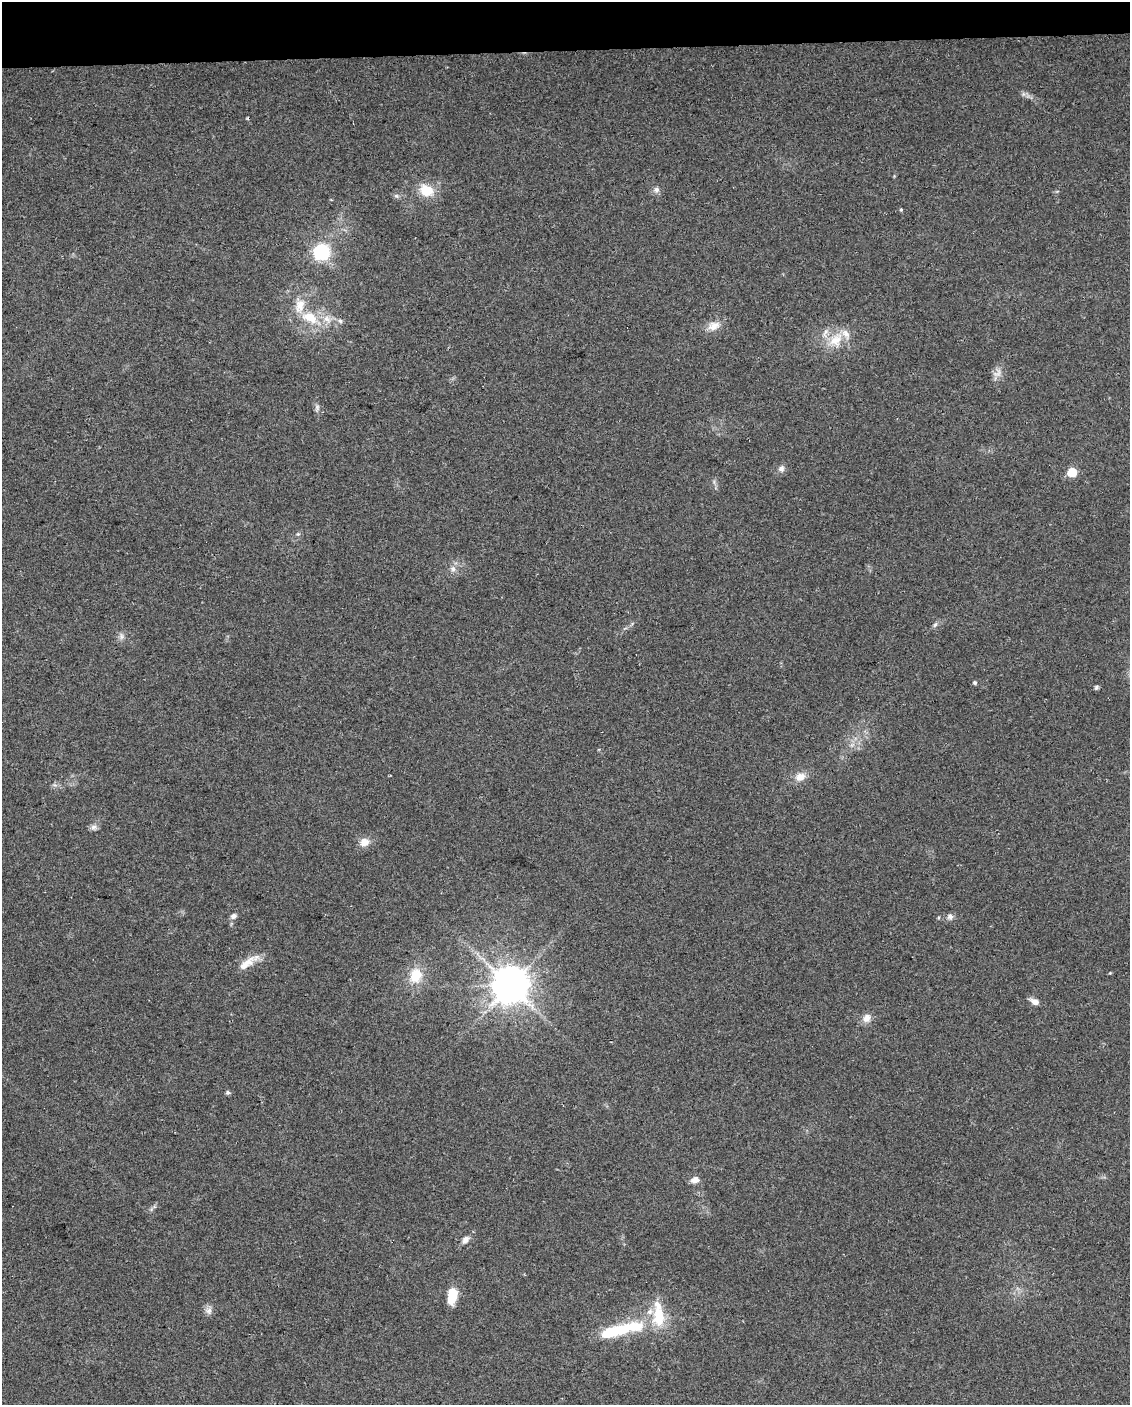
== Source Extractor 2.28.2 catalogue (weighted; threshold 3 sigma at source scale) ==
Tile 3 of 4 x 3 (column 3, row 1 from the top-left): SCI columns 2290-3417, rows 2854-4256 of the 4578 x 4261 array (HDU 1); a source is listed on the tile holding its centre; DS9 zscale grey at full resolution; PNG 1132 x 1407 px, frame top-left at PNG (2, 2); no overlay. Shown black and unused: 3% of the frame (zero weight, under 2 of 3 exposures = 2% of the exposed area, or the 3 px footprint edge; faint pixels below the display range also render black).
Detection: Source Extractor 2.28.2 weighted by HDU 2 'WHT'; one run over the whole footprint, this tile lists its part. Background 0.102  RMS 0.01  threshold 0.045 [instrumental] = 3 sigma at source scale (4.5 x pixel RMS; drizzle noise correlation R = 1.50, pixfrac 1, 0.0396/0.0396 arcsec/px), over >= 5 px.
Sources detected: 43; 1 inside a brighter object's white glare — not listed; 6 inside a brighter listed object's ellipse — not listed separately; the other 36 listed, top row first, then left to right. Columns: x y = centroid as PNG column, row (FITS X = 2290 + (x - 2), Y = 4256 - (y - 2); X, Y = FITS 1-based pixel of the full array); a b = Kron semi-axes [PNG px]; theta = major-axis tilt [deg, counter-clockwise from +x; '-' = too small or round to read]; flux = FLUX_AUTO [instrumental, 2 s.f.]
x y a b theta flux
426 190 16 12 -24 20
656 190 8 7 - 3.5
396 196 7 5 -29 2
901 210 4 3 - 1.2
322 252 6 6 - 250
310 317 21 12 -30 24
340 321 6 5 - 2
714 326 17 11 25 10
836 340 24 17 50 23
997 373 13 9 30 5.9
317 408 11 6 82 2.8
781 469 8 8 - 3.9
1072 472 6 5 - 37
298 534 5 4 - 1.2
453 569 8 7 - 4
935 625 8 5 53 2.2
121 636 9 4 -90 2.6
975 683 5 5 - 1.5
1096 688 6 4 73 1.7
800 777 14 10 25 9
93 827 9 6 16 3.3
364 842 12 11 - 8.4
233 916 7 6 - 3.6
950 917 8 8 - 3.5
248 962 16 11 40 9.9
416 975 19 15 80 22
510 985 10 10 - 2500
1035 1002 10 6 -25 6.2
867 1018 11 9 65 7.1
228 1092 5 5 - 2
695 1180 11 8 12 5.4
466 1240 10 7 45 4.4
452 1296 15 8 79 25
209 1311 10 8 -88 4.3
659 1315 30 16 -90 31
617 1331 44 12 13 55